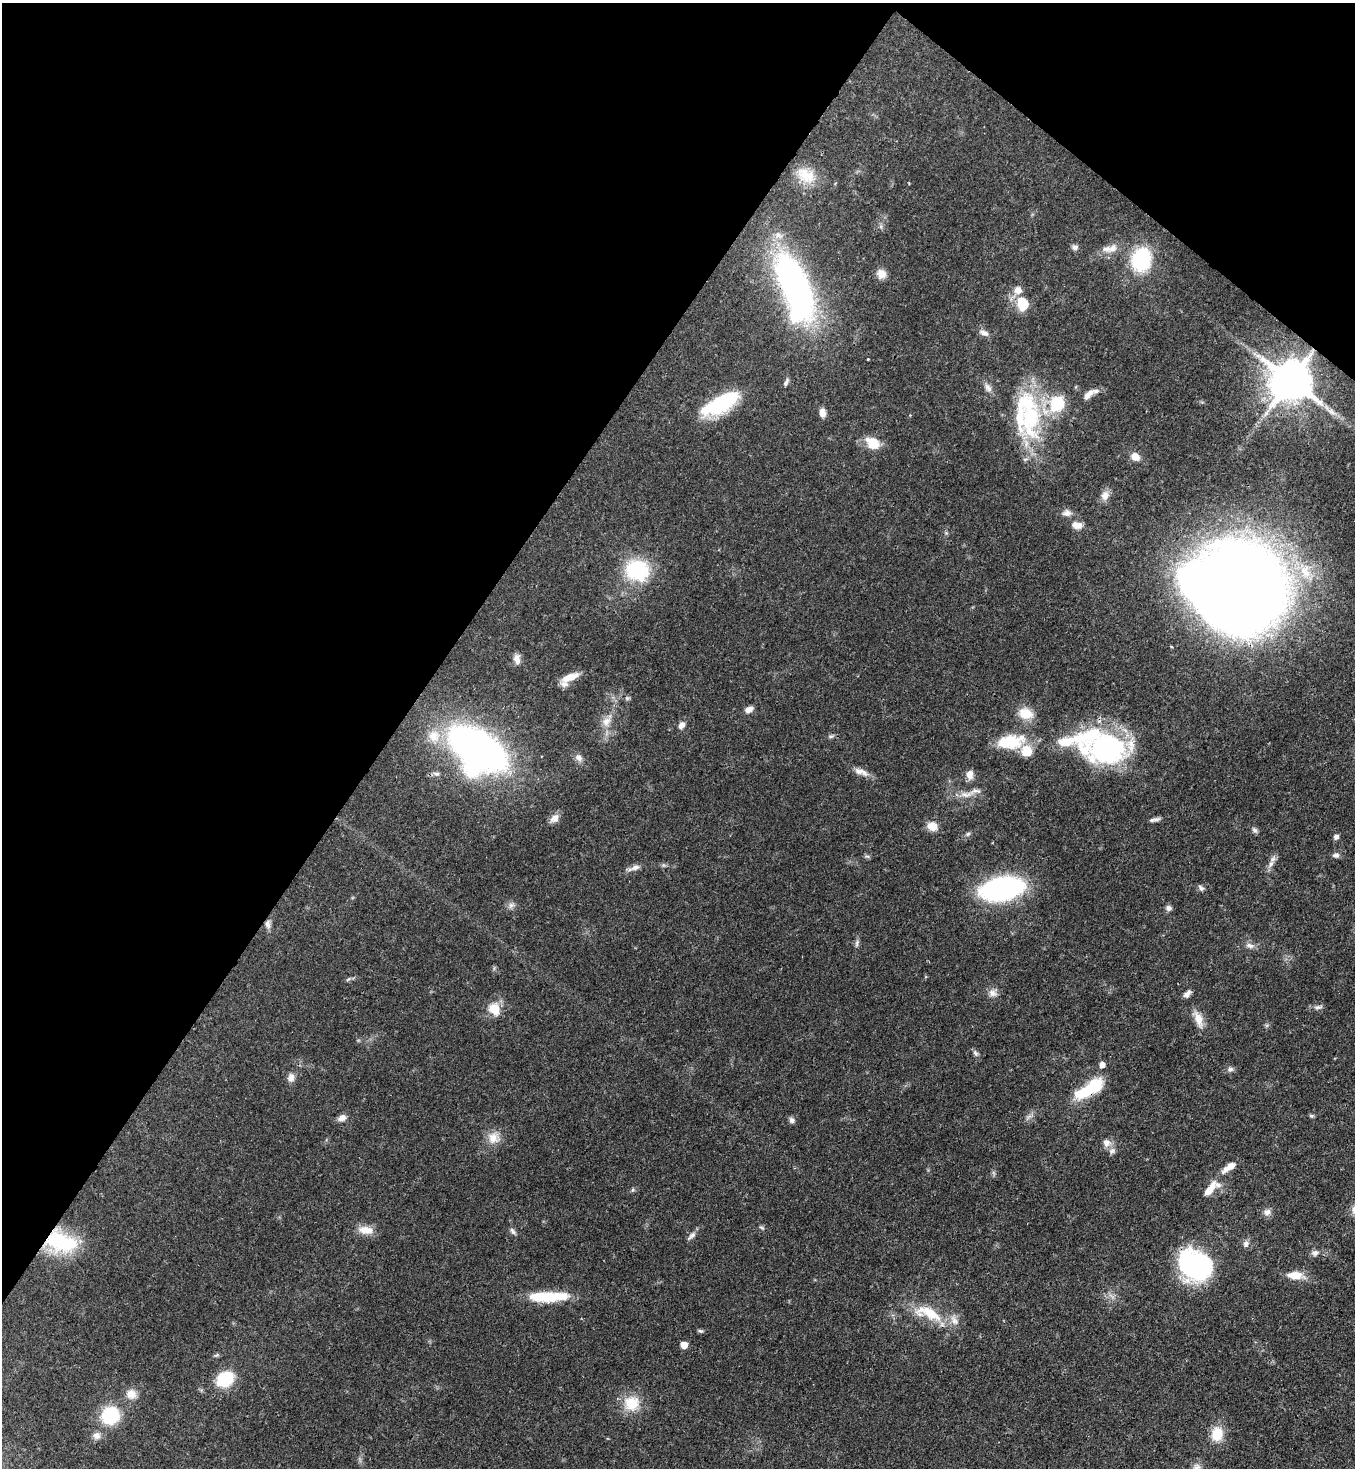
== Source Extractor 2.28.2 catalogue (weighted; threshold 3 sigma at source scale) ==
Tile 2 of 4 x 4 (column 2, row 1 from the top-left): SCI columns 1724-3076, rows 4467-5932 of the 6011 x 5990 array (HDU 1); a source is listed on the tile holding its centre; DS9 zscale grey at full resolution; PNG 1357 x 1470 px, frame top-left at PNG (2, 3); no overlay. Shown black and unused: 34% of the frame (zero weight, under 3 of 4 exposures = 7% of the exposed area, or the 3 px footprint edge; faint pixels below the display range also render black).
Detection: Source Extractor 2.28.2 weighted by HDU 2 'WHT'; one run over the whole footprint, this tile lists its part. Background 0.0745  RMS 0.0039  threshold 0.0174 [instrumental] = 3 sigma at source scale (4.5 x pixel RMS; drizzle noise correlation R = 1.50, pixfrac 1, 0.05/0.05 arcsec/px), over >= 5 px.
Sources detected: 115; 3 inside a brighter object's white glare — not listed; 12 inside a brighter listed object's ellipse — not listed separately; the other 100 listed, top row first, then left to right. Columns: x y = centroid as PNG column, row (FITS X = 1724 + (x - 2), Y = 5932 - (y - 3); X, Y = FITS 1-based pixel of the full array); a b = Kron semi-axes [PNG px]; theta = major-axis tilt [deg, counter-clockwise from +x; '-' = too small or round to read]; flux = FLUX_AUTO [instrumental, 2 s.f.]
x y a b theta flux
806 175 29 17 -33 9.7
1075 247 8 7 - 1.4
1113 248 16 10 40 3.4
1141 259 24 18 74 29
881 274 11 11 - 3
795 288 68 26 -70 130
1018 290 10 9 - 3.1
1023 303 12 10 -68 12
984 333 13 7 -24 1.9
868 359 3 3 - 0.45
1290 381 12 11 - 1700
786 382 10 5 60 1
988 388 13 7 -54 2
1088 394 19 7 44 3.1
1057 403 7 6 - 59
721 404 41 15 29 32
822 413 9 6 -82 3
1030 419 62 30 88 41
872 443 17 12 -35 7.5
1135 457 11 9 -36 3.3
1105 495 13 10 73 2.8
1067 513 12 9 6 2.1
1077 525 13 8 -13 3.2
637 570 24 22 -13 27
1305 572 21 15 -61 11
1245 585 73 56 -69 680
517 659 13 8 -85 2.4
570 677 23 8 22 5
627 698 7 5 -45 0.75
749 709 10 7 26 2.1
1026 714 17 13 -18 6.9
606 721 14 12 60 4.2
682 725 9 7 51 1.9
434 736 17 16 - 7
831 736 7 4 18 0.71
1009 742 34 18 2 15
478 748 42 22 -33 220
1108 749 49 35 0 60
579 758 11 8 -38 2
861 772 22 8 -19 3.1
436 774 9 5 -14 1.2
970 774 10 8 -85 2.9
966 794 21 7 4 3.8
554 818 13 9 43 2.5
1156 819 10 6 17 1.4
932 826 11 10 - 4.3
1254 830 8 5 -27 0.94
968 834 6 5 - 0.75
1336 837 7 6 - 1.1
1336 855 9 6 -2 1.2
867 856 7 4 -18 0.68
1271 864 12 7 63 2.1
635 867 13 7 20 2.1
1201 888 9 6 -50 1.1
1002 889 26 14 12 120
511 905 9 6 74 1.4
1168 908 8 6 -31 1.2
267 924 11 7 -80 1.8
857 943 11 4 85 1
1250 945 12 7 -11 1.9
348 979 8 4 37 0.63
992 993 11 10 - 2.4
1187 994 11 6 48 1.7
1318 1007 13 5 8 1.3
494 1009 17 13 -69 6.3
1198 1019 25 9 -72 4.3
975 1053 8 6 -51 1
1102 1065 5 5 - 2.6
1230 1069 9 6 0 1.1
291 1078 12 9 78 2.2
1089 1089 34 12 31 20
1311 1116 6 4 -2 0.6
342 1118 9 7 29 2.3
792 1120 8 6 -59 1.2
493 1138 16 14 -22 4.9
1106 1143 10 9 - 2.5
1229 1167 20 7 36 4.2
1210 1189 25 9 53 5.4
632 1190 6 4 70 0.55
1267 1212 10 8 42 1.9
762 1228 8 4 -35 0.6
366 1230 20 11 -5 4.7
512 1231 10 5 -53 1
692 1236 15 6 44 1.6
61 1242 39 22 -15 27
1246 1244 9 7 75 1.4
1315 1253 9 7 23 1.5
1196 1264 28 23 -35 77
1295 1275 18 9 1 5.7
548 1297 41 12 -1 16
928 1313 43 16 -19 15
700 1331 7 5 -25 0.66
684 1345 5 5 - 5
225 1379 13 11 31 22
131 1394 13 12 - 3.5
632 1403 21 20 - 9.8
110 1415 14 14 - 24
1217 1434 15 12 77 8.6
96 1436 10 9 - 2.1
1197 1468 12 10 46 2.7
Overlapping masked pixels (flux is a lower limit): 6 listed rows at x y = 1290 381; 1245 585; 267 924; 1089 1089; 61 1242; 1196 1264
Isophote crosses this tile's border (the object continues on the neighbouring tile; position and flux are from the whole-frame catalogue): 1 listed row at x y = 1197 1468